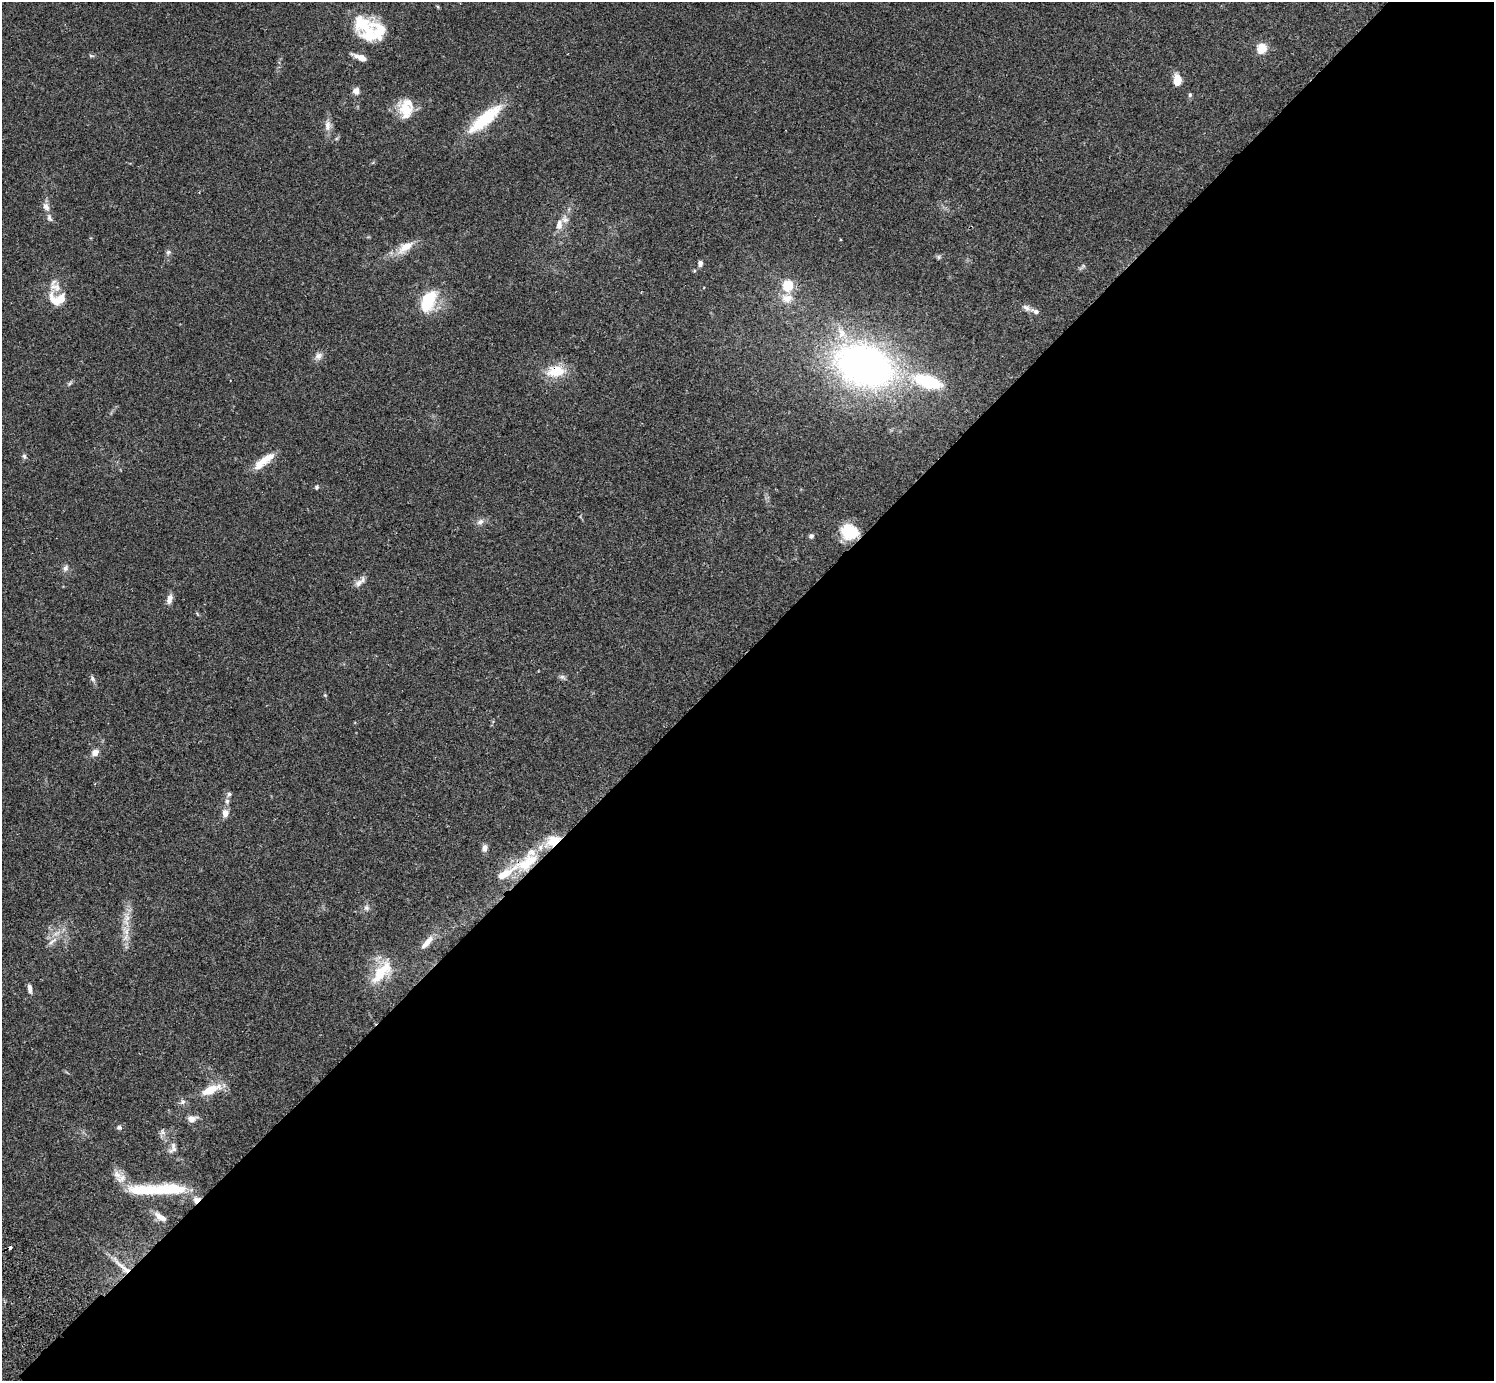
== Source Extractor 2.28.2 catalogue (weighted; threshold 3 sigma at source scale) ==
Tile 12 of 4 x 4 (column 4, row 3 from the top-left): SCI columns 4524-6015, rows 1726-3104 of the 6059 x 6069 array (HDU 1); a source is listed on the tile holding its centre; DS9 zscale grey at full resolution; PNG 1496 x 1383 px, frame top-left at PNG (2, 2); no overlay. Shown black and unused: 53% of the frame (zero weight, under 2 of 3 exposures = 3% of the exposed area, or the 3 px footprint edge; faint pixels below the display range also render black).
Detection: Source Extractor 2.28.2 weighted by HDU 2 'WHT'; one run over the whole footprint, this tile lists its part. Background 0.107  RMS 0.0065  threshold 0.029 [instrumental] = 3 sigma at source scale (4.5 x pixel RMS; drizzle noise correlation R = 1.50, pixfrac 1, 0.05/0.05 arcsec/px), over >= 5 px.
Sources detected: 77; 1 cosmic-ray / hot-pixel residue — not listed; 12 inside a brighter listed object's ellipse — not listed separately; the other 64 listed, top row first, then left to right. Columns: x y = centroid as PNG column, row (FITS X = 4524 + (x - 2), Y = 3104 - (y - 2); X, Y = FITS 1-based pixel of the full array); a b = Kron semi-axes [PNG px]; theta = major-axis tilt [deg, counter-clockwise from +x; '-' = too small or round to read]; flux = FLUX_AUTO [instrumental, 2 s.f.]
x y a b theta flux
361 22 30 26 -21 21
1262 48 5 5 - 36
91 56 8 4 -9 0.98
360 57 15 6 -21 5.6
1177 80 10 6 -88 12
356 91 8 8 - 3.5
1190 95 6 4 70 1
405 109 25 17 -70 15
485 119 39 11 40 36
327 126 16 8 90 4.5
46 206 12 8 -61 3.8
49 217 11 6 -64 2
559 225 14 8 83 5
405 247 24 11 35 10
168 252 7 6 - 1.4
939 257 7 4 90 0.97
700 263 7 6 - 2.1
788 285 10 9 - 15
55 287 17 12 -22 6.7
787 298 16 11 -1 7.2
61 299 11 10 - 8.4
428 301 27 16 64 25
1035 311 11 6 -24 2.9
318 356 11 8 39 3.1
864 365 50 34 -20 290
556 371 21 13 6 15
928 382 24 11 -18 41
70 383 8 4 53 1.1
24 456 7 5 -85 1.3
259 464 20 12 26 7.2
317 487 6 5 - 1.1
480 522 11 7 32 2.6
849 532 19 15 -19 21
811 536 6 6 - 1.5
65 568 9 7 59 2.4
359 583 15 7 48 3.8
169 599 12 7 72 3.8
562 677 9 5 -35 1.5
92 678 8 6 -60 1.8
325 695 4 4 - 0.64
95 753 8 7 - 4.2
229 794 7 5 74 1.4
227 801 7 6 - 1.7
225 813 8 7 - 4.6
484 848 9 6 73 2.6
527 862 44 18 31 30
367 908 8 6 -32 2
127 918 18 8 82 7.2
125 937 13 6 60 3.6
52 942 13 4 38 2.6
427 942 22 7 48 6
382 972 39 17 49 20
30 989 12 5 -82 2.6
211 1090 25 9 24 13
183 1102 8 6 50 1.9
192 1119 10 7 7 4.5
119 1127 7 6 - 1.4
162 1132 8 7 - 2.2
173 1148 15 9 72 3.6
117 1175 15 10 -36 5.1
156 1189 69 10 1 40
196 1200 8 7 - 3.8
160 1217 16 7 -35 5.6
122 1266 37 6 -43 8.3
Overlapping masked pixels (flux is a lower limit): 4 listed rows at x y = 556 371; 527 862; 196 1200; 122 1266